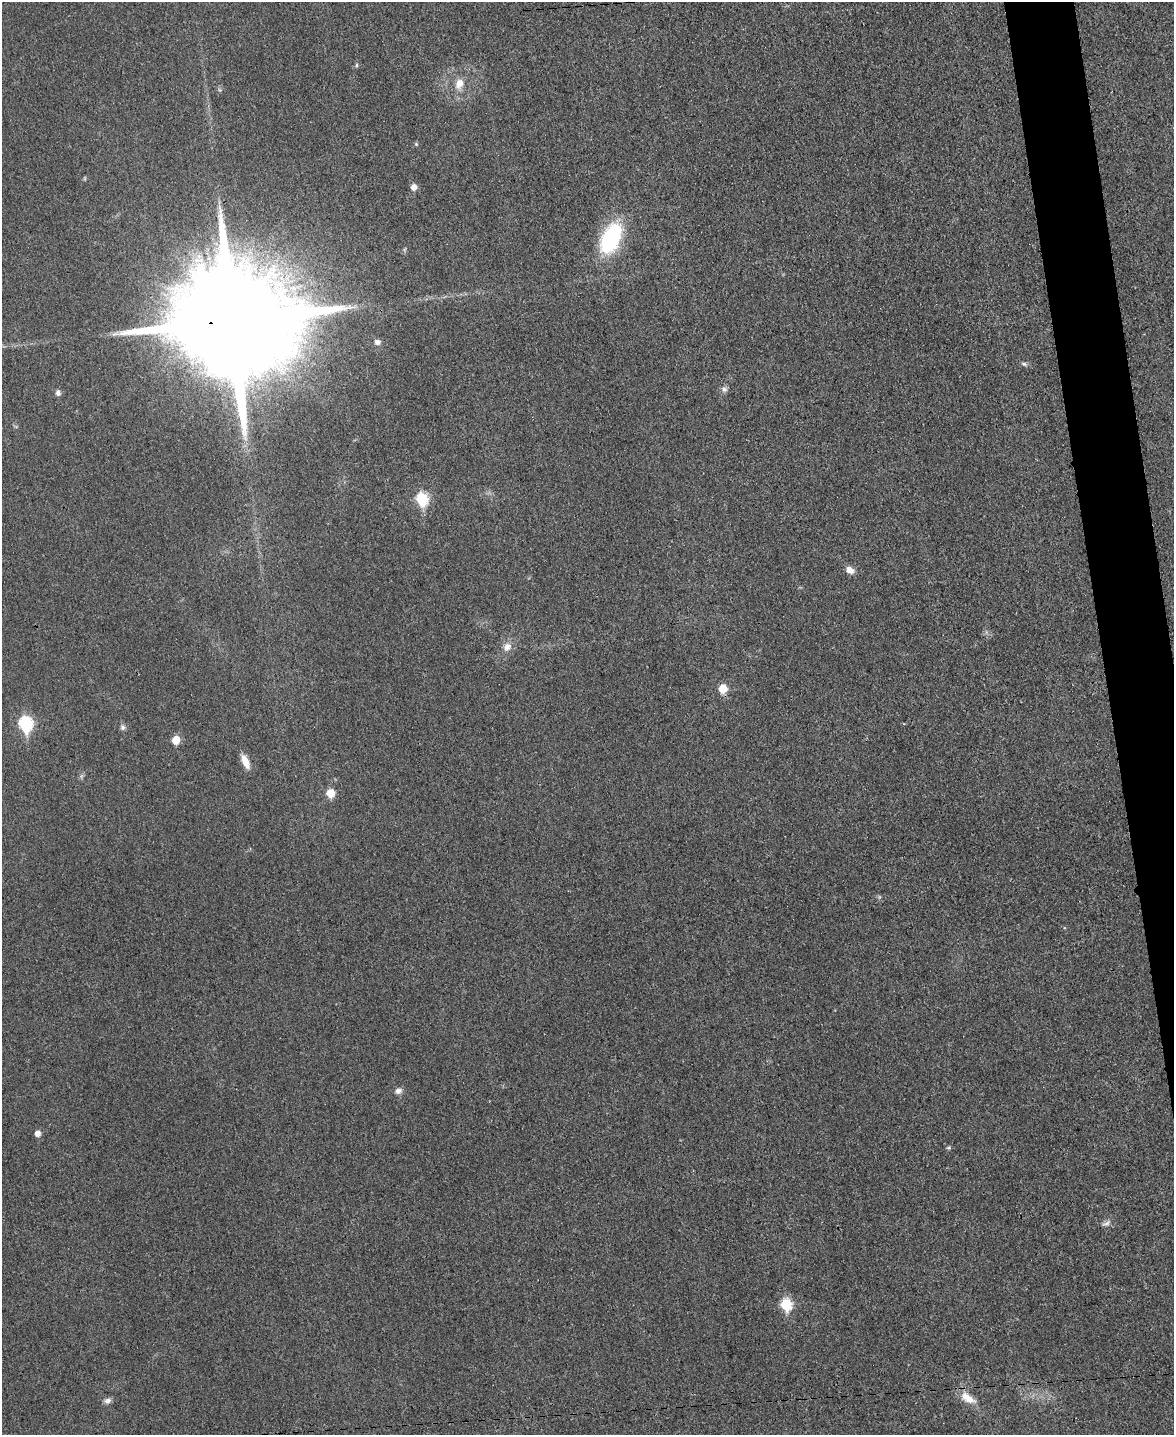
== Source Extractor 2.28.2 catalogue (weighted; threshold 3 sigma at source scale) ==
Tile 6 of 4 x 3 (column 2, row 2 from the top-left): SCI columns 1187-2358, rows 1686-3118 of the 4714 x 4696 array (HDU 1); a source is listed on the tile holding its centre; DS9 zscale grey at full resolution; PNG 1176 x 1437 px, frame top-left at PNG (2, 2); no overlay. Shown black and unused: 4% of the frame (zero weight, under 3 of 4 exposures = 2% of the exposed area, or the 3 px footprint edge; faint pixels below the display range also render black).
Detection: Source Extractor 2.28.2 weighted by HDU 2 'WHT'; one run over the whole footprint, this tile lists its part. Background 0.0269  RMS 0.0049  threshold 0.0222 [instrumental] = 3 sigma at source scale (4.5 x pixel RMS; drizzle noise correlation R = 1.50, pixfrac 1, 0.05/0.05 arcsec/px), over >= 5 px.
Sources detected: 28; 1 too faint to see at this stretch — not listed; the other 27 listed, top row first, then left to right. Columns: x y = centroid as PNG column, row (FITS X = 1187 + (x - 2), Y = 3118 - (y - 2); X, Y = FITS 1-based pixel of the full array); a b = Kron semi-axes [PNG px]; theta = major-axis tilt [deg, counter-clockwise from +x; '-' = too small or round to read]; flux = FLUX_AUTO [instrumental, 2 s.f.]
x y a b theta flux
356 65 6 4 90 0.67
459 84 15 11 69 5.5
220 90 6 4 -70 0.72
416 144 6 5 - 0.69
414 187 6 5 - 3.6
611 238 38 20 66 42
233 321 35 28 -1 25000
377 342 6 6 - 2.2
1024 364 9 5 -30 1.1
724 389 9 8 - 1.7
58 393 6 5 - 2.1
422 499 7 6 - 43
850 570 10 7 -30 3.6
507 647 13 10 42 4.2
723 689 6 6 - 13
26 724 8 7 - 66
123 727 8 7 - 1.4
176 740 6 6 - 10
245 761 17 7 -65 5.8
330 793 6 6 - 12
398 1091 9 7 20 2.3
37 1133 6 5 - 3.3
949 1148 5 5 - 0.78
1106 1223 13 6 25 1.9
786 1304 7 6 - 34
968 1398 23 10 -32 7
107 1401 9 7 25 2
Overlapping masked pixels (flux is a lower limit): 1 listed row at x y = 233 321